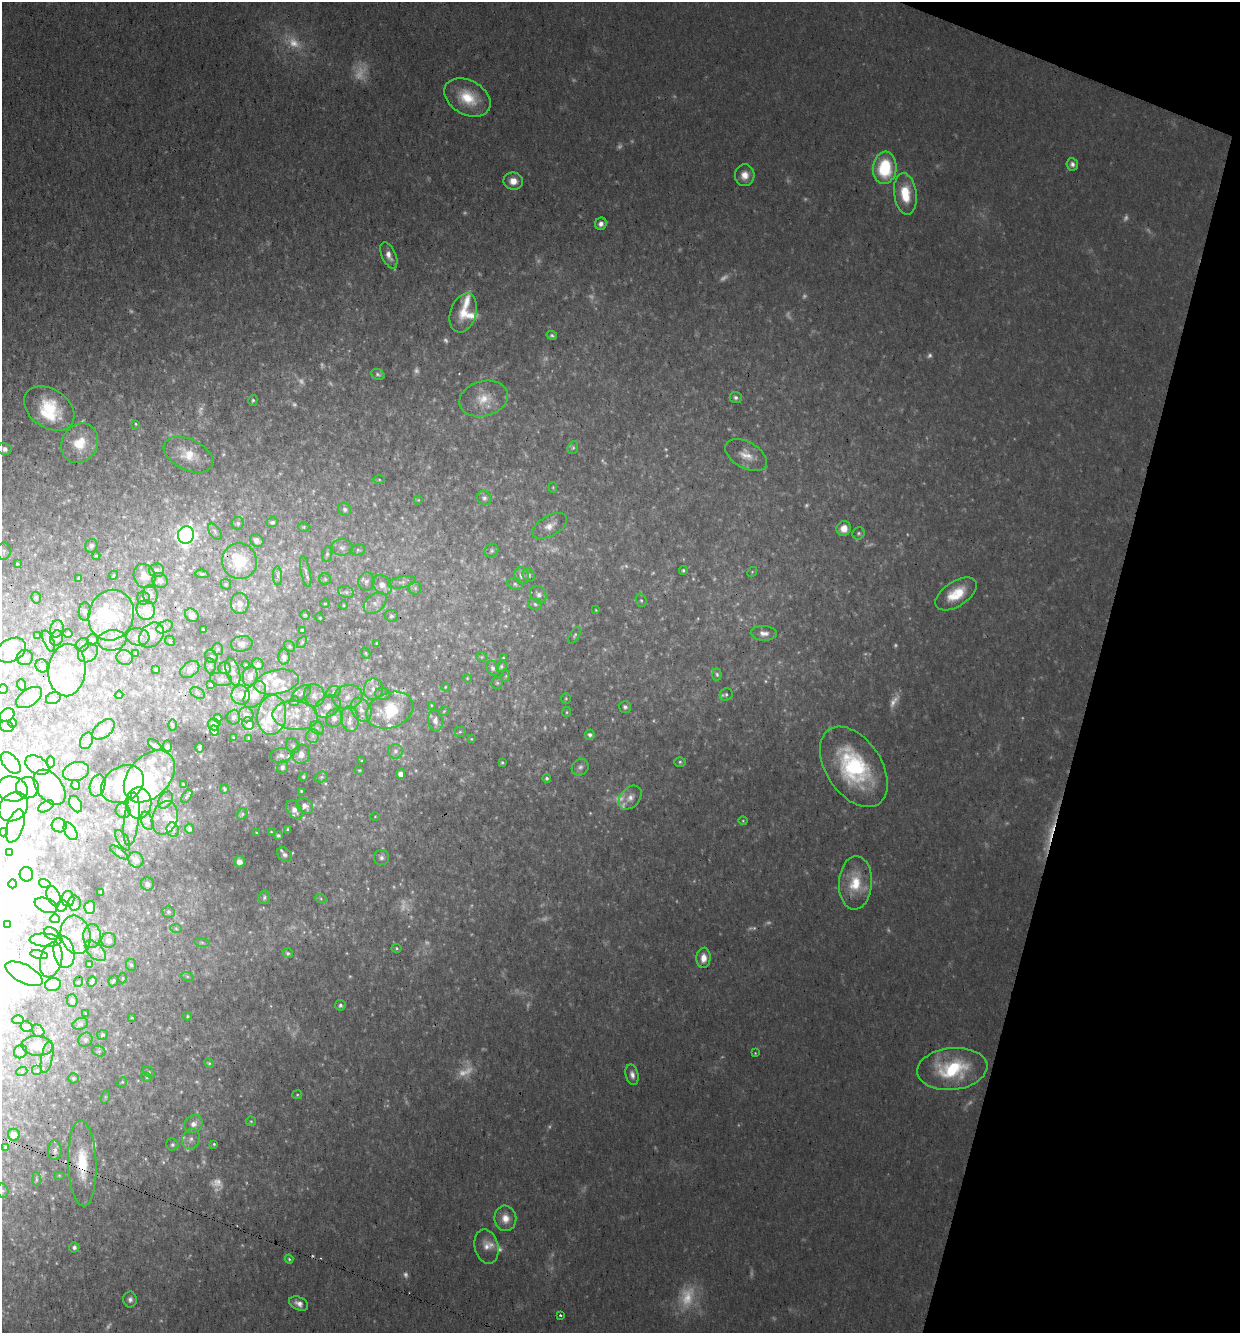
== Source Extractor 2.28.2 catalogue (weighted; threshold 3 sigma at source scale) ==
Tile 8 of 4 x 4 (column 4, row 2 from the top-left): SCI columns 3842-5079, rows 2662-3992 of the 5334 x 5322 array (HDU 1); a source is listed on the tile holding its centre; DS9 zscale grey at full resolution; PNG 1242 x 1335 px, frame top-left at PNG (2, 2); each listed source drawn as its Kron ellipse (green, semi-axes under 4 px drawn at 4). Shown black and unused: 13% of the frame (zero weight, under 3 of 4 exposures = <1% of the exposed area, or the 3 px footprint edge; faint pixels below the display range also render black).
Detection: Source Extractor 2.28.2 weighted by HDU 2 'WHT'; one run over the whole footprint, this tile lists its part. Background 0.0548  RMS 0.0052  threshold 0.0234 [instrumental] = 3 sigma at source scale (4.5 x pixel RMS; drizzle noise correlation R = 1.50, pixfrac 1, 0.05/0.05 arcsec/px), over >= 5 px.
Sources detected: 522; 77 too faint to see at this stretch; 28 inside a brighter object's white glare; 1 long thin detection or spike segment (spike, bleed or trail) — neither listed nor drawn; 83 inside a brighter listed object's ellipse — not listed separately; the other 333 listed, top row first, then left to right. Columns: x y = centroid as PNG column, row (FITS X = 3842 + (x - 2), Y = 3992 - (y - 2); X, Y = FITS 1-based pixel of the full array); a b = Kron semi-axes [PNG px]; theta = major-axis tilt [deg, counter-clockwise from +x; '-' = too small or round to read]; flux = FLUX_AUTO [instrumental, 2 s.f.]
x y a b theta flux
467 97 25 17 -29 17
1072 164 6 6 - 1.9
885 168 16 11 85 31
745 175 11 9 85 5.2
513 181 10 8 -10 5.2
905 194 21 11 -83 15
601 224 6 5 - 2.4
389 255 14 7 -66 3.7
463 313 20 13 72 10
552 335 5 4 - 0.91
378 374 7 5 -22 1
736 398 6 5 - 1.4
484 399 25 17 15 12
253 400 5 4 - 0.91
49 408 27 19 -35 24
136 424 4 3 - 0.58
80 443 20 17 58 12
573 448 6 5 - 1
4 449 7 6 - 2.3
188 455 26 15 -26 11
746 455 23 13 -29 7.5
379 480 6 4 -1 0.63
553 487 5 4 - 0.56
484 498 7 6 - 1.7
418 500 4 4 - 0.43
345 509 7 6 - 1.7
272 522 6 5 - 1.1
238 523 6 6 - 1.1
550 526 19 10 30 5.1
304 527 6 5 - 0.68
844 528 7 7 - 5.3
215 531 9 5 -54 1.4
859 533 6 6 - 1.1
186 535 9 8 - 280
257 540 7 6 - 2.5
91 546 7 6 - 1.5
342 547 10 8 -1 2.6
358 550 7 5 10 1.1
4 551 8 7 - 1.5
491 551 7 6 - 1.3
327 554 8 5 80 1.2
96 556 4 3 - 0.47
240 561 18 17 - 25
17 564 4 3 - 0.49
156 570 7 6 - 2.2
683 570 4 4 - 0.84
306 571 16 4 -78 2.1
752 572 5 4 - 0.55
202 574 6 4 -9 0.81
114 575 4 3 - 0.39
521 575 8 7 - 3
529 575 7 5 -66 1.4
144 576 12 10 -63 5.7
278 576 9 4 -88 1.5
79 578 4 3 - 0.8
325 579 6 6 - 0.92
160 580 8 7 - 2.2
366 582 9 8 - 2.4
402 582 14 5 12 2.6
226 584 5 5 - 0.66
515 584 8 5 -17 1.3
382 585 11 8 -45 4.4
415 588 6 6 - 1.2
346 592 8 6 -16 1.5
956 594 23 12 33 14
150 595 9 7 -79 2.5
538 595 9 7 -56 2.3
36 598 6 4 -75 0.83
143 598 6 6 - 1.6
641 600 7 5 -73 1.1
375 603 13 8 42 3.3
240 604 10 9 - 4.7
325 604 5 3 - 0.48
535 604 7 6 - 1.3
343 605 4 3 - 0.45
146 610 10 9 - 10
596 610 4 3 - 0.47
85 611 9 6 87 1.3
111 615 26 22 71 30
192 615 7 6 - 2.6
305 615 5 5 - 0.66
391 616 6 5 - 1
320 618 4 3 - 0.46
165 627 9 5 27 1.7
57 629 9 6 77 2.1
203 630 3 3 - 0.78
302 630 3 3 - 0.62
68 633 4 4 - 0.59
764 633 13 7 -3 3.3
151 635 14 10 46 5.8
575 635 9 4 60 1
38 636 3 2 - 0.28
138 637 11 8 -6 4.8
57 638 8 6 66 1.3
92 640 6 5 - 1.5
112 640 14 10 7 5.1
49 641 11 5 -66 1.4
170 641 5 4 - 0.68
302 642 6 4 56 0.75
377 643 4 3 - 0.7
242 644 11 7 8 2.7
82 645 7 6 - 1.1
290 646 6 4 -39 0.8
218 649 6 5 - 0.83
11 650 16 11 29 7.9
88 653 11 8 38 2.5
136 653 4 3 - 0.52
366 653 6 4 -60 0.71
211 656 7 5 -58 1
25 657 8 7 - 1.6
284 657 8 5 -89 2.3
482 657 5 5 - 0.65
125 658 8 7 - 2.3
503 658 3 3 - 0.58
258 664 6 5 - 1.7
246 665 4 3 - 0.59
42 666 7 6 - 2
210 666 8 5 -82 1.1
501 667 6 5 - 1
225 668 6 6 - 1.7
493 668 8 6 -58 1.8
156 669 3 3 - 0.66
190 669 10 7 37 3.5
67 670 26 18 84 19
233 672 14 6 -74 2.9
717 674 6 4 -84 0.92
250 676 10 7 83 3.6
506 676 6 3 71 0.61
467 678 4 3 - 0.43
221 679 11 6 -8 1.8
277 682 23 12 12 11
497 683 6 6 - 0.87
22 685 6 3 -71 0.58
211 685 4 3 - 0.84
445 687 4 3 - 0.4
3 689 5 4 - 0.85
373 689 10 9 - 4.7
333 692 7 5 27 1.5
198 693 8 5 -27 1.2
302 693 11 6 36 1.5
383 694 8 5 -15 1.4
726 694 7 6 - 1.2
119 695 4 4 - 0.54
241 695 9 9 - 4.6
255 695 15 9 58 6.8
314 695 11 10 - 3.8
348 697 15 12 17 7.2
29 698 14 8 33 5.2
53 698 8 5 25 1.4
566 698 5 4 - 0.67
294 701 5 4 - 0.67
431 705 3 2 - 0.36
328 707 14 10 29 5.9
625 707 6 6 - 1.4
361 710 13 9 -60 5.2
390 710 24 17 21 31
444 711 5 3 - 0.55
567 712 5 4 - 0.66
7 715 8 6 30 7.3
246 715 7 7 - 2.6
272 715 20 14 82 14
295 716 23 14 -4 13
234 717 7 6 - 1.7
218 718 4 4 - 0.82
334 718 9 8 - 3.7
350 719 13 8 -81 4.8
435 721 11 7 -81 3.1
12 723 5 4 - 0.96
248 723 6 5 - 3.5
214 724 6 5 - 1.9
172 725 6 4 -89 0.51
7 726 7 5 -16 1.4
317 728 7 6 - 1.7
104 729 13 7 40 3.3
214 730 5 4 - 2.8
460 732 5 5 - 0.69
590 735 5 5 - 1.3
313 736 7 6 - 1.9
233 738 3 2 - 0.39
249 738 3 2 - 0.42
471 739 4 4 - 0.46
86 741 8 6 64 1.5
155 745 8 4 -37 1
167 746 6 4 -86 1.1
293 746 8 6 -56 1.2
200 748 5 2 - 0.57
395 751 7 7 - 2.1
301 754 10 8 66 4.6
281 755 11 7 8 2.2
362 761 3 2 - 0.48
51 762 6 4 89 0.62
502 762 3 3 - 0.74
680 762 5 5 - 0.93
11 763 13 7 -49 3.6
37 765 13 8 -29 3.2
282 767 6 5 - 1.7
580 767 9 7 43 1.9
854 767 45 27 -56 63
359 770 4 3 - 0.53
76 771 13 9 15 4.5
401 774 5 4 - 3.3
149 776 30 20 47 22
303 777 4 4 - 0.93
321 777 7 5 21 0.92
547 778 4 4 - 1.1
123 784 23 17 30 31
76 785 5 3 - 0.46
183 785 3 3 - 0.66
98 786 11 7 73 2.6
50 787 20 12 -52 21
27 788 11 10 - 8.1
12 789 16 12 -12 8.5
225 789 4 3 - 0.47
301 791 4 4 - 0.68
187 796 7 3 55 0.62
630 798 13 9 50 3.8
165 800 9 6 53 2.9
138 803 15 13 90 13
76 804 9 6 -62 5.8
46 806 8 5 31 0.94
305 806 9 7 -39 3
13 807 16 13 43 8.9
294 810 10 6 -56 3.4
123 811 7 7 - 2.1
242 814 6 5 - 0.94
375 816 5 3 - 0.37
165 818 17 12 71 6
131 819 27 7 84 7.3
147 821 9 6 -69 2.1
743 821 4 4 - 0.56
59 825 7 7 - 1.3
15 826 17 8 72 2.9
190 829 5 4 - 1.7
173 830 7 6 - 1.7
288 830 4 3 - 0.84
71 831 9 5 -59 1.5
3 832 4 4 - 0.51
271 832 3 3 - 0.48
257 833 3 2 - 0.42
278 835 3 3 - 0.92
123 840 11 5 -59 1.4
9 852 3 3 - 0.66
119 852 10 4 -36 1.1
284 855 8 6 -42 1.7
381 857 7 7 - 1.8
136 860 8 7 - 3.9
239 862 5 5 - 3.3
26 874 7 6 - 8.2
855 883 27 16 87 16
13 884 4 3 - 1.3
45 884 6 4 -17 0.78
147 884 6 6 - 1.9
101 892 3 3 - 0.62
53 896 11 6 -70 1.9
264 897 7 5 78 1.2
68 899 8 6 90 1.4
321 899 6 4 -20 0.68
74 903 7 6 - 1.4
46 905 12 7 -22 2.1
62 906 6 5 - 0.84
90 908 6 5 - 9
169 912 6 6 - 1.1
55 919 5 4 - 0.57
8 925 2 2 - 0.29
176 929 6 4 -3 0.79
51 933 8 6 -28 1.1
76 935 19 14 -75 9.9
92 936 12 8 88 5.2
45 940 16 6 -4 3.2
109 940 7 7 - 3.1
202 942 8 4 -9 1.1
396 948 5 4 - 0.68
95 951 13 7 -44 3.4
64 952 16 10 -80 7.4
288 953 5 5 - 0.95
39 955 8 3 -13 0.71
703 958 10 7 85 5.2
51 960 18 10 76 5.6
89 965 4 3 - 0.6
131 965 6 5 - 0.91
24 974 20 9 -27 6.1
187 976 6 4 -19 0.88
123 978 5 3 - 0.52
113 981 6 4 63 0.84
78 982 5 3 - 0.48
92 982 5 3 - 1.2
53 985 8 6 13 4.2
72 1001 6 5 - 1.6
340 1005 5 5 - 1.3
85 1014 4 2 - 0.44
187 1016 4 4 - 0.62
132 1018 4 2 - 0.38
18 1020 6 4 1 2.6
80 1024 8 5 19 1.1
27 1027 6 5 - 2.6
38 1031 7 5 -47 1
102 1035 5 5 - 0.74
85 1040 7 6 - 1.4
37 1046 15 10 -4 7.7
99 1051 7 5 -19 0.93
20 1052 7 6 - 1.3
755 1053 4 4 - 0.46
47 1057 16 5 78 2.8
209 1063 5 4 - 0.69
952 1069 35 21 6 41
22 1071 5 3 - 0.61
37 1071 5 5 - 0.82
149 1072 7 4 -46 0.93
632 1075 10 6 -77 2.6
147 1077 5 4 - 0.73
73 1078 5 5 - 0.84
122 1082 5 4 - 0.69
297 1095 5 4 - 0.63
105 1097 7 4 72 0.71
251 1121 5 5 - 0.7
193 1124 9 8 - 3.2
14 1135 6 6 - 6.3
191 1139 10 8 64 2.9
214 1144 4 4 - 0.64
172 1145 6 6 - 1.3
6 1148 4 3 - 0.75
55 1150 10 7 89 2.5
82 1163 43 14 -88 22
59 1175 6 4 0 0.66
36 1179 7 4 -89 0.86
3 1191 7 6 - 1.2
505 1218 13 11 -81 6.3
486 1246 17 12 -77 5
74 1247 5 5 - 1.5
289 1259 4 4 - 0.71
130 1299 8 6 89 1.9
299 1303 10 6 -27 3
560 1315 3 2 - 1.1
Overlapping masked pixels (flux is a lower limit): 3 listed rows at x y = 50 787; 14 1135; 82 1163
Isophote crosses this tile's border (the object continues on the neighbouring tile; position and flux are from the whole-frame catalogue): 5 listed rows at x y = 4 449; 4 551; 3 689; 18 1020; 3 1191
Unlisted compact peaks at least as high as the median listed source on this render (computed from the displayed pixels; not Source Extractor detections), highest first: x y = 210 787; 729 429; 325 783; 194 789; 698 618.